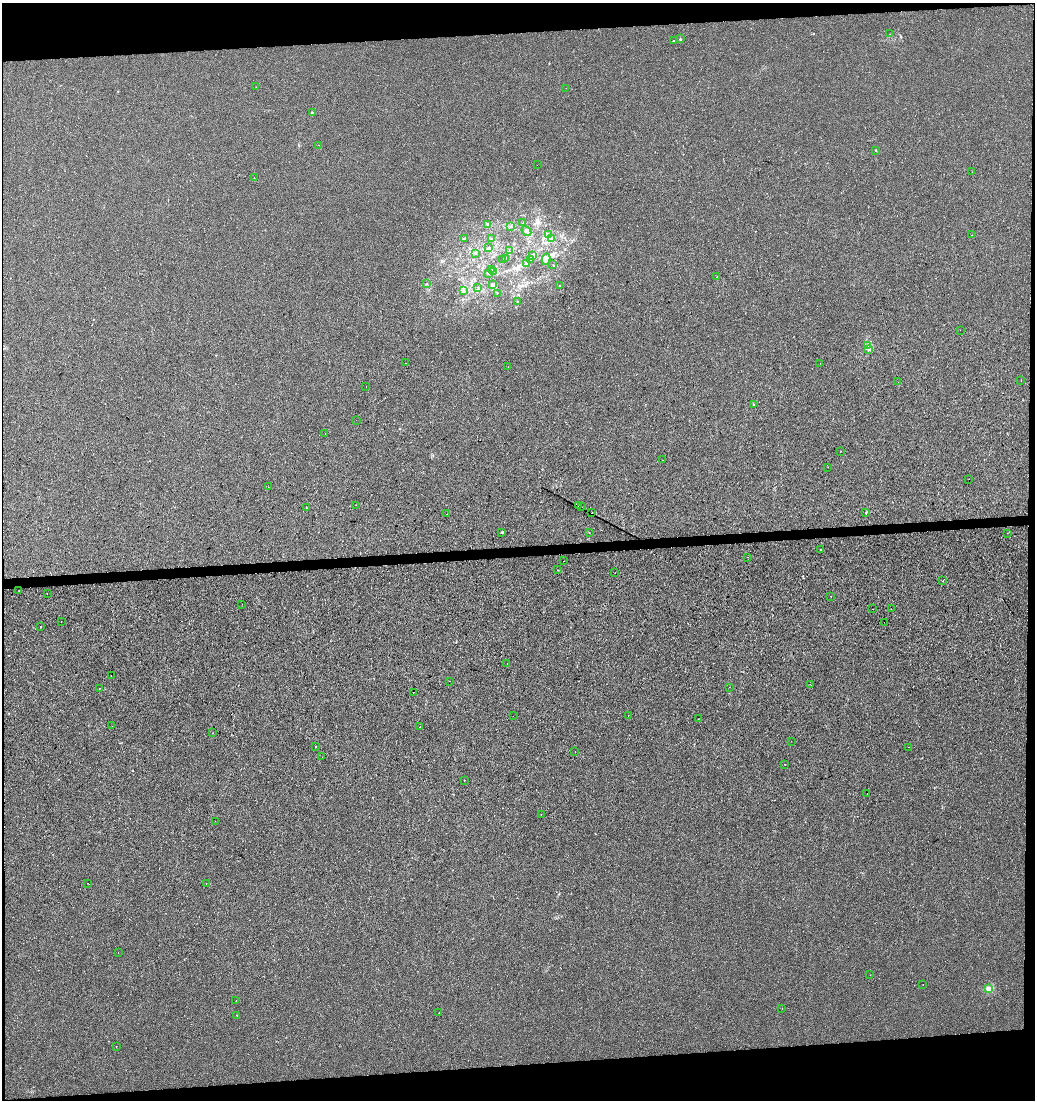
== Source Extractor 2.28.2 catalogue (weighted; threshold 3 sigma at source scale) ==
Image: 4131 x 4392 px (HDU 1 of 3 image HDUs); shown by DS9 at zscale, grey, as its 4 x 4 block average (DS9 zoom 1 of the averaged frame): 1 PNG px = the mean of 4 x 4 image px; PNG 1037 x 1102 px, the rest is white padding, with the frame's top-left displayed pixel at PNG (2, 3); every listed detection drawn as its Kron ellipse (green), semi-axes under 4 PNG px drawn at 4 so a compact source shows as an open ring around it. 8% of this frame is shown black and not used: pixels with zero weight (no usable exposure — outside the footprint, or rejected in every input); pixels covered by fewer than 2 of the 3 exposures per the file's context image (HDU 3 'CTX') — <1% of the file's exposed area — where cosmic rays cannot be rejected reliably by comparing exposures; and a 3 px margin inside the footprint's outer edge (the drizzle kernel's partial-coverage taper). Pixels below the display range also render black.
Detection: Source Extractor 2.28.2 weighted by HDU 2 'WHT'. Background 7.20e-04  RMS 0.0053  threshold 0.0239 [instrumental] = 3 sigma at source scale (4.5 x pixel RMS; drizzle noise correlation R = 1.50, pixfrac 1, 0.0396/0.0396 arcsec/px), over >= 5 px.
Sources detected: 130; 9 cosmic-ray / hot-pixel residue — neither listed nor drawn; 2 coinciding with a brighter row at this scale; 2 inside a brighter listed object's ellipse — not listed separately; the other 117 listed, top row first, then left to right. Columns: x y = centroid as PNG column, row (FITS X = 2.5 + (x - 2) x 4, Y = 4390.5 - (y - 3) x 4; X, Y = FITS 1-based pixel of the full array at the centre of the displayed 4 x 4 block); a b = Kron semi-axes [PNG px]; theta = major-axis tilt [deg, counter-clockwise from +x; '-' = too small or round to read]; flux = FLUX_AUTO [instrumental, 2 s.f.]
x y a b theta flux
890 34 2 2 - 0.4
680 39 2 2 - 2.1
673 41 2 2 - 2.7
256 87 2 2 - 7.2
566 88 2 2 - 1.2
312 113 2 2 - 1.8
319 145 2 2 - 1.5
876 150 2 2 - 3.1
537 165 2 2 - 0.67
972 172 2 2 - 2.7
254 178 2 2 - 1.3
523 223 2 2 - 1.1
488 225 2 2 - 2.4
511 226 2 2 - 1.3
526 231 5 3 - 7.7
548 235 2 2 - 2.1
972 235 2 2 - 0.42
465 239 2 2 - 7.2
491 239 3 2 - 3.5
552 239 2 2 - 0.92
489 248 2 2 - 1.5
509 251 2 2 - 0.68
476 253 2 2 - 0.99
533 255 4 3 - 4.8
505 258 2 2 - 1.1
546 259 6 4 78 11
502 260 2 2 - 0.8
530 260 2 2 - 1.6
526 263 2 2 - 2.2
553 265 2 2 - 0.69
492 269 2 2 - 1.8
494 271 3 2 - 8
489 274 2 2 - 0.63
717 277 2 2 - 2.6
427 284 2 2 - 1.1
493 285 3 2 - 11
559 286 2 2 - 0.93
478 287 2 2 - 0.86
463 291 3 3 - 4.4
497 293 2 2 - 0.95
517 302 2 2 - 3.2
960 330 2 2 - 3.7
868 346 2 2 - 0.85
869 349 3 2 - 3.3
405 363 2 2 - 2.2
820 363 2 2 - 1.1
508 367 2 2 - 3.2
1021 381 2 2 - 0.59
898 382 2 2 - 0.4
366 387 2 2 - 0.55
753 404 2 2 - 1.8
356 420 2 2 - 1.5
325 434 2 2 - 1
840 452 2 2 - 0.63
662 460 2 2 - 2.2
828 467 2 2 - 0.72
969 479 2 2 - 2.7
268 487 2 2 - 1.9
356 505 2 2 - 0.53
578 506 2 2 - 0.59
581 507 2 2 - 9.6
307 508 2 2 - 4.9
592 512 2 2 - 2.8
866 513 2 2 - 1.4
447 514 2 2 - 1.2
589 532 2 2 - 3.6
502 533 3 2 - 1.8
1007 533 2 2 - 4.3
821 549 2 2 - 15
748 557 2 2 - 0.73
564 561 2 2 - 0.69
558 570 2 2 - 1
615 572 2 2 - 5.6
943 581 2 2 - 5
19 590 2 2 - 0.53
47 593 2 2 - 1.1
831 596 2 2 - 1.1
242 604 2 2 - 0.44
873 609 2 2 - 0.46
891 609 2 2 - 0.61
61 622 2 2 - 0.9
884 622 2 2 - 3.9
40 627 2 2 - 1
507 663 2 2 - 0.49
111 675 2 2 - 5.2
449 681 2 2 - 1.3
811 685 2 2 - 0.61
729 687 2 2 - 0.94
99 688 2 2 - 1.8
413 692 2 2 - 7.5
628 715 2 2 - 3.5
513 716 2 2 - 0.69
698 719 2 2 - 0.59
112 726 2 2 - 1
420 727 2 2 - 1.3
213 733 2 2 - 0.97
791 741 2 2 - 0.48
315 747 2 2 - 0.97
908 747 2 2 - 1.4
575 751 2 2 - 0.65
322 757 2 2 - 0.48
785 764 2 2 - 2.1
464 780 2 2 - 0.78
867 793 2 2 - 0.96
541 815 2 2 - 0.62
215 821 2 2 - 0.57
87 883 2 2 - 0.99
206 883 2 2 - 0.65
118 953 2 2 - 7.6
870 975 2 2 - 0.87
923 984 2 2 - 1.6
989 989 2 2 - 85
236 1001 2 2 - 0.71
782 1008 2 2 - 1.1
439 1013 2 2 - 0.79
237 1015 2 2 - 1.3
116 1046 2 2 - 0.96
Diffuse or blended objects may show on this block-average render without a row.